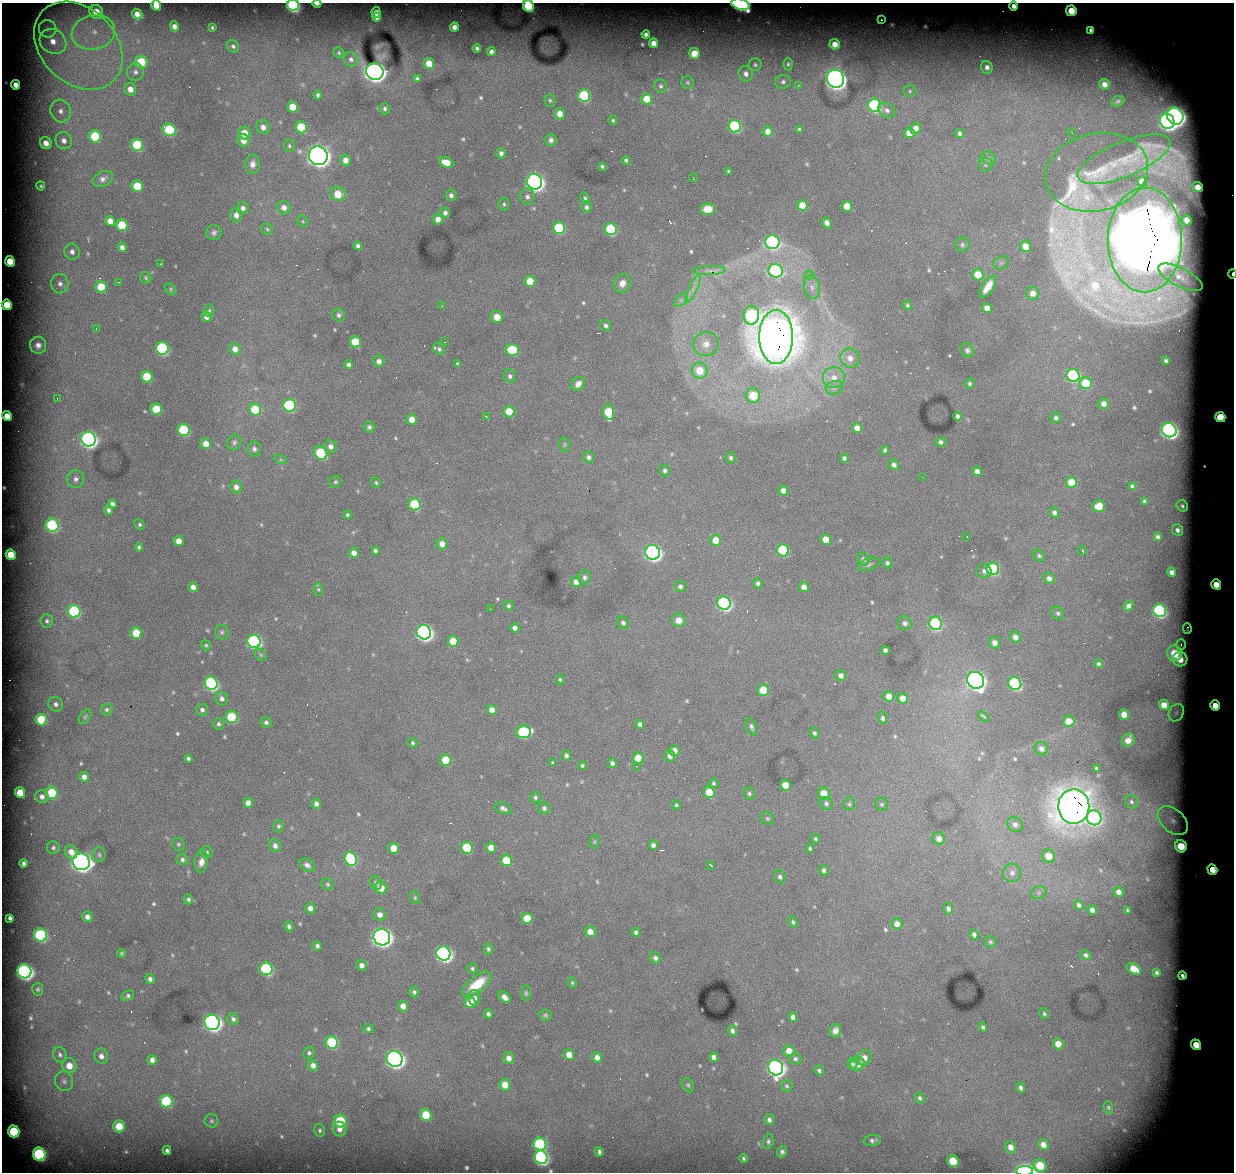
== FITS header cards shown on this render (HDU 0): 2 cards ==
NAXIS1  =                 1232 / length of data axis 1
NAXIS2  =                 1170 / length of data axis 2

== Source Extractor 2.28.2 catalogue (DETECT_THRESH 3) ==
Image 1232 x 1170 px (HDU 0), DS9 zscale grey, 1 PNG px = 1 image px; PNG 1236 x 1174 px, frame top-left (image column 1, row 1170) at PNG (2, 3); each listed source drawn as its Kron ellipse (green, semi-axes under 4 px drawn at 4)
Background 5380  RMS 34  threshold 103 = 3 sigma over >= 5 px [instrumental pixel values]
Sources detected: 617; of the 617, the 500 brightest by FLUX_AUTO listed and drawn (117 fainter detections omitted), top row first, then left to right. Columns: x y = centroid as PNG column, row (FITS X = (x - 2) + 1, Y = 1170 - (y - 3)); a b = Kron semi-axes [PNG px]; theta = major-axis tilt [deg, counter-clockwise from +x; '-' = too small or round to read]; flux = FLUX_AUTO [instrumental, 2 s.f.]
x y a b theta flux
317 4 4 2 - 1.1e+04
740 4 9 5 -17 4.0e+05
156 5 5 5 - 4.1e+04
293 5 6 5 - 4.9e+05
528 6 6 5 - 2.2e+05
1013 6 4 4 - 1.7e+04
1071 11 5 5 - 7.8e+04
96 12 7 6 - 4.0e+04
376 12 5 4 - 1.6e+04
137 14 6 5 - 2.1e+04
377 17 4 4 - 1.0e+04
881 20 3 2 - 6.5e+03
174 26 5 4 - 1.2e+04
212 27 4 3 - 3.6e+03
454 27 4 4 - 1.3e+04
48 29 9 8 - 1.3e+04
1091 30 4 4 - 8.5e+03
93 32 22 17 13 9.5e+04
646 34 4 4 - 7.8e+03
53 41 14 12 -34 4.9e+04
653 43 5 4 - 2.1e+04
835 44 5 5 - 2.4e+04
78 46 50 37 -44 3.9e+05
233 46 6 5 - 6.4e+03
477 48 4 3 - 6.0e+03
491 52 4 4 - 9.2e+03
339 53 5 5 - 4.1e+03
694 54 5 5 - 5.5e+04
351 59 8 6 -48 8.9e+03
141 62 6 6 - 1.1e+05
429 64 6 5 - 3.8e+04
788 64 6 5 - 4.5e+03
755 65 6 6 - 5.2e+03
987 67 6 5 - 1.1e+04
135 72 9 8 - 1.2e+04
375 72 9 8 - 1.8e+06
746 74 7 7 - 1.3e+04
417 79 4 3 - 5.4e+03
835 79 9 8 - 2.0e+06
688 82 6 6 - 4.7e+03
783 82 8 7 - 7.8e+03
1104 84 5 5 - 1.3e+04
16 85 5 4 - 1.9e+04
798 85 3 3 - 4.4e+03
660 86 7 6 - 6.0e+03
130 89 6 6 - 2.1e+04
910 91 6 5 - 4.9e+03
317 95 4 3 - 4.6e+03
584 96 6 6 - 2.3e+05
647 99 6 5 - 4.4e+04
550 100 6 5 - 4.2e+03
1118 101 7 5 26 5.5e+03
875 105 7 6 - 4.2e+05
293 107 5 5 - 4.7e+04
385 109 5 5 - 5.6e+03
887 110 9 6 -32 1.0e+04
61 111 11 10 - 2.4e+04
560 114 5 5 - 2.5e+04
1175 116 9 8 - 1.8e+06
613 120 5 4 - 3.8e+03
1167 121 8 7 - 1.2e+06
735 126 6 6 - 3.2e+05
263 127 7 6 - 1.6e+04
301 127 6 5 - 8.8e+04
916 128 5 5 - 1.7e+04
799 129 3 3 - 3.9e+03
169 130 7 6 - 1.9e+05
768 131 5 5 - 1.9e+04
1072 132 4 2 - 4.1e+03
244 133 6 6 - 3.8e+04
909 133 5 5 - 2.7e+04
960 133 4 3 - 5.7e+03
95 136 6 5 - 1.2e+05
243 140 6 6 - 2.4e+04
551 140 6 5 - 7.8e+03
64 141 9 8 - 1.6e+04
46 143 6 5 - 2.2e+04
137 145 6 6 - 1.8e+05
289 146 6 5 - 4.5e+03
501 153 5 4 - 8.5e+03
318 156 10 9 - 2.5e+06
988 158 8 6 -33 6.3e+03
1124 159 50 17 22 9.5e+04
345 160 6 5 - 1.9e+04
626 160 4 3 - 4.4e+03
446 162 7 5 -23 3.7e+04
252 164 10 7 88 1.5e+04
985 165 7 7 - 5.4e+03
602 166 4 3 - 4.3e+03
729 171 4 3 - 4.6e+03
1097 172 52 38 12 1.8e+05
693 178 4 2 - 4.2e+03
103 179 11 7 24 1.1e+04
1142 181 5 5 - 2.4e+04
534 182 8 7 - 1.4e+06
41 186 4 3 - 4.1e+03
137 186 6 5 - 8.1e+04
1198 187 5 5 - 2.9e+04
338 194 8 7 - 4.5e+04
451 195 6 5 - 8.0e+03
527 197 8 7 - 9.9e+03
585 198 6 4 -64 4.1e+03
504 204 6 5 - 4.8e+03
802 205 5 5 - 4.1e+04
847 206 5 5 - 4.3e+04
586 207 5 5 - 6.3e+03
243 208 6 5 - 1.0e+04
284 208 7 6 - 1.7e+04
707 209 7 6 - 3.6e+04
445 213 5 5 - 8.3e+03
236 215 7 6 - 1.5e+04
438 219 5 5 - 2.1e+04
1187 220 5 5 - 1.6e+04
110 221 5 5 - 2.4e+04
303 221 6 5 - 3.5e+03
827 223 6 4 -47 1.7e+04
122 225 6 5 - 1.0e+05
559 228 6 6 - 1.7e+05
267 229 6 5 - 4.4e+03
611 229 6 6 - 2.1e+05
214 233 7 7 - 8.1e+03
1145 240 52 37 90 3.0e+07
772 242 7 7 - 5.6e+05
962 245 7 7 - 6.4e+03
358 246 4 4 - 7.1e+03
1026 246 6 5 - 3.2e+04
122 247 5 4 - 1.2e+04
72 252 8 7 - 1.3e+04
10 261 5 5 - 7.1e+04
1001 263 8 6 28 6.6e+03
161 264 4 2 - 3.9e+03
709 270 17 4 2 1.2e+04
776 271 7 7 - 4.2e+05
1232 274 4 2 - 2.1e+04
809 275 5 4 - 6.0e+03
978 275 6 5 - 5.4e+04
1180 277 24 9 -27 2.5e+04
146 278 6 5 - 4.1e+03
530 281 5 5 - 5.6e+04
118 282 3 2 - 3.7e+03
622 283 10 8 65 1.8e+04
60 284 10 8 -78 1.5e+04
101 287 6 5 - 7.4e+04
812 287 12 8 -78 1.6e+04
988 287 13 5 56 2.9e+04
171 289 6 4 -43 3.9e+03
693 289 15 4 64 1.3e+04
1033 293 6 6 - 2.0e+04
681 300 8 5 45 7.1e+03
7 305 5 5 - 6.4e+04
907 305 4 4 - 4.4e+03
441 306 3 2 - 6.5e+03
987 308 5 4 - 2.5e+04
209 310 6 5 - 3.8e+03
338 315 6 6 - 7.8e+03
751 315 9 8 - 3.3e+05
206 317 5 5 - 1.2e+04
497 317 6 6 - 2.3e+04
606 326 6 5 - 6.4e+03
96 329 3 2 - 4.4e+03
776 337 27 17 90 1.4e+07
355 342 6 5 - 9.5e+04
445 342 3 2 - 3.6e+03
706 344 13 12 - 2.7e+04
38 345 8 8 - 1.4e+04
162 348 6 6 - 3.8e+05
235 349 6 5 - 1.7e+04
439 349 6 5 - 5.5e+03
512 350 6 6 - 1.3e+05
967 350 7 6 - 7.4e+03
850 358 10 9 - 2.4e+04
379 361 6 5 - 1.1e+04
1166 361 3 3 - 3.9e+03
457 364 4 3 - 4.8e+03
349 365 4 4 - 8.3e+03
699 370 8 7 - 5.3e+04
1073 375 7 6 - 3.7e+05
510 376 7 6 - 7.6e+03
147 377 6 5 - 1.1e+05
834 378 11 10 - 2.8e+04
969 383 5 5 - 4.6e+03
1086 383 6 6 - 7.9e+04
578 384 7 6 - 1.6e+04
834 388 9 6 16 1.0e+04
753 396 7 7 - 7.4e+04
57 398 3 2 - 4.9e+03
1104 404 5 5 - 1.7e+04
289 405 6 6 - 2.6e+05
156 409 6 5 - 9.3e+04
255 410 6 6 - 1.1e+05
509 412 5 5 - 8.9e+04
608 412 8 5 -83 9.9e+04
7 416 5 4 - 4.0e+04
957 416 4 4 - 7.6e+03
487 417 4 3 - 4.8e+03
1220 417 5 5 - 1.9e+05
1056 418 5 5 - 6.9e+03
412 419 5 5 - 2.6e+04
369 427 5 5 - 5.8e+03
857 428 5 5 - 2.8e+04
184 430 6 6 - 2.1e+05
1169 430 7 7 - 1.1e+06
88 439 7 7 - 1.1e+06
234 442 8 6 62 6.3e+03
941 442 6 4 1 8.7e+03
206 444 5 5 - 2.5e+04
564 444 7 5 89 4.2e+03
330 447 6 6 - 1.1e+04
254 449 7 7 - 7.3e+03
885 450 4 4 - 6.4e+03
321 453 7 6 - 1.7e+05
589 457 6 5 - 7.9e+03
731 458 5 5 - 5.0e+03
844 458 4 4 - 5.8e+03
281 460 6 4 -19 3.6e+03
894 465 5 5 - 1.0e+04
665 470 6 5 - 6.4e+03
977 471 5 4 - 1.7e+04
922 477 2 2 - 3.8e+03
76 479 9 8 - 1.2e+04
335 482 6 5 - 4.6e+03
1071 482 5 5 - 6.1e+04
376 483 6 4 -59 4.0e+03
1132 486 4 4 - 6.3e+03
236 487 6 5 - 1.3e+04
783 491 5 4 - 1.7e+04
1144 501 3 3 - 4.1e+03
112 504 4 4 - 1.0e+04
415 504 6 6 - 1.9e+05
1099 506 6 6 - 4.2e+04
1182 506 6 5 - 5.5e+03
108 510 5 4 - 7.2e+03
1054 513 5 4 - 9.2e+03
347 515 4 4 - 3.9e+03
140 524 6 4 -46 4.4e+03
52 525 7 6 - 3.2e+05
1178 530 6 5 - 9.9e+03
967 537 3 2 - 3.5e+03
1158 537 4 3 - 5.7e+03
826 539 5 5 - 3.8e+04
716 540 5 5 - 4.5e+04
179 541 5 5 - 2.5e+04
442 544 6 5 - 2.0e+04
139 547 4 4 - 4.5e+03
783 550 6 6 - 2.2e+05
1082 550 4 2 - 6.2e+03
375 551 4 3 - 6.1e+03
653 552 7 7 - 1.1e+06
354 553 5 4 - 1.8e+04
11 555 5 5 - 6.4e+04
1039 556 7 5 -36 4.7e+03
863 559 7 6 - 8.3e+03
887 563 5 4 - 5.4e+03
869 564 11 6 21 7.0e+03
993 569 6 6 - 2.5e+05
984 571 7 6 - 9.9e+03
1172 572 5 4 - 1.2e+04
585 577 7 6 - 7.8e+03
1049 578 6 5 - 1.2e+04
576 582 5 5 - 2.0e+04
758 583 5 4 - 6.6e+03
1216 584 5 4 - 1.3e+05
680 586 5 5 - 7.2e+03
193 587 5 4 - 1.6e+04
804 587 5 4 - 2.0e+04
318 589 6 5 - 3.7e+03
724 603 7 6 - 6.8e+05
508 606 5 5 - 5.2e+03
1128 606 5 4 - 8.5e+03
490 609 3 2 - 3.9e+03
74 611 6 6 - 2.9e+05
1159 611 6 6 - 5.1e+05
1058 613 7 6 - 5.5e+03
679 620 7 6 - 2.3e+04
47 621 7 6 - 7.3e+03
623 623 7 5 -47 6.3e+03
905 623 7 7 - 9.7e+03
935 623 7 6 - 3.3e+05
515 628 4 4 - 1.3e+04
1187 628 5 3 - 3.6e+03
222 632 7 6 - 5.4e+03
424 632 7 7 - 1.1e+06
136 633 6 5 - 6.4e+04
1015 637 6 5 - 1.5e+04
254 641 7 6 - 5.5e+05
453 641 5 5 - 4.9e+04
995 643 6 5 - 1.5e+04
206 645 5 4 - 3.7e+03
1181 645 5 5 - 4.2e+03
885 650 4 4 - 9.2e+03
1174 653 8 7 - 6.4e+04
261 655 7 5 -46 3.8e+03
1180 659 7 7 - 4.0e+04
1098 664 4 3 - 5.1e+03
841 675 6 5 - 1.2e+04
560 679 5 4 - 3.8e+03
975 680 9 8 - 1.6e+06
211 683 6 6 - 5.8e+05
1015 683 7 6 - 4.1e+05
763 690 6 5 - 7.2e+04
889 696 5 5 - 2.4e+04
902 698 5 5 - 2.4e+04
222 699 7 6 - 9.2e+03
56 704 7 7 - 9.6e+03
1164 705 5 5 - 3.2e+04
1215 705 5 4 - 1.1e+05
107 710 6 5 - 4.8e+03
202 710 6 6 - 7.7e+03
492 710 5 5 - 2.1e+04
1176 713 9 7 60 9.7e+03
1124 714 5 5 - 2.9e+04
983 716 6 3 -41 8.0e+03
85 717 8 5 54 5.0e+03
232 717 6 6 - 1.4e+05
883 718 6 4 -74 8.7e+03
41 720 6 5 - 1.2e+05
1069 721 6 5 - 3.5e+04
266 722 6 5 - 6.8e+03
218 724 6 5 - 5.7e+03
640 724 4 4 - 8.9e+03
751 727 9 5 -67 6.1e+03
524 732 7 6 - 2.4e+05
814 733 5 4 - 4.7e+03
1128 740 7 6 - 1.7e+04
413 743 5 5 - 4.2e+03
1041 749 7 6 - 1.3e+04
674 750 5 5 - 2.1e+04
566 755 5 4 - 7.5e+03
670 756 6 5 - 1.2e+04
188 758 4 3 - 4.9e+03
638 758 5 5 - 5.2e+04
446 760 5 5 - 7.7e+04
553 763 4 4 - 4.0e+03
612 763 5 4 - 7.9e+03
582 766 4 4 - 4.7e+03
636 766 2 2 - 3.8e+03
1096 768 4 3 - 4.9e+03
84 777 5 5 - 1.5e+04
713 783 5 4 - 3.9e+03
785 785 5 5 - 4.6e+04
20 792 5 5 - 5.9e+04
709 792 5 5 - 5.1e+04
52 793 6 6 - 1.2e+05
749 793 6 6 - 4.8e+03
824 793 6 6 - 3.1e+04
42 797 7 6 - 1.3e+04
535 797 5 5 - 5.1e+03
1131 802 7 6 - 5.7e+03
248 803 5 5 - 1.7e+04
826 803 7 6 - 6.9e+03
316 804 5 4 - 1.2e+04
849 804 6 5 - 5.1e+03
881 804 7 6 - 4.3e+03
676 805 4 4 - 3.8e+03
1074 806 17 15 -90 9.3e+06
503 808 9 5 -21 8.5e+03
544 808 6 5 - 6.6e+03
767 818 7 6 - 4.1e+03
1094 818 8 7 - 4.2e+05
1173 821 17 11 -42 3.3e+04
1015 824 8 7 - 1.2e+04
278 826 6 5 - 5.3e+03
815 839 5 4 - 3.8e+03
939 839 6 6 - 1.7e+04
594 842 7 5 73 3.8e+03
178 844 7 6 - 5.2e+03
653 845 5 4 - 9.2e+03
275 846 6 5 - 1.2e+04
1181 846 6 5 - 8.6e+04
53 848 6 6 - 5.9e+03
394 848 5 5 - 4.6e+04
467 848 6 5 - 1.5e+05
491 848 5 5 - 3.0e+04
810 848 3 3 - 3.6e+03
71 852 7 6 - 2.3e+04
207 852 6 5 - 4.7e+03
99 855 7 6 - 5.6e+03
1048 856 7 6 - 3.6e+04
182 859 6 5 - 6.8e+03
351 859 7 6 - 2.4e+05
507 860 6 5 - 7.5e+04
81 862 9 8 - 1.8e+06
201 862 11 7 83 1.8e+04
24 863 4 4 - 7.3e+03
307 865 8 6 -32 9.6e+03
711 865 4 2 - 4.0e+03
824 870 5 5 - 6.9e+03
1212 870 5 4 - 1.2e+05
1012 873 9 9 - 1.4e+04
780 877 6 5 - 6.4e+03
376 883 7 5 -67 6.2e+03
327 884 6 5 - 4.4e+03
381 888 6 5 - 4.0e+04
1119 892 5 4 - 1.4e+04
1039 893 8 6 20 6.9e+03
415 898 6 5 - 4.0e+03
188 899 5 4 - 5.1e+03
1079 905 5 4 - 6.5e+03
310 908 5 5 - 1.5e+04
948 909 6 5 - 6.7e+03
1092 910 5 4 - 1.3e+04
1128 910 4 3 - 4.4e+03
380 915 6 6 - 1.4e+04
87 917 5 5 - 1.3e+04
10 918 4 3 - 5.2e+03
527 918 5 5 - 6.1e+04
793 922 6 4 -65 4.5e+03
897 924 6 5 - 1.6e+04
289 926 5 4 - 6.3e+03
590 932 5 5 - 2.4e+04
636 932 4 4 - 7.3e+03
41 935 7 6 - 3.5e+05
974 935 5 4 - 6.9e+03
382 937 8 8 - 1.8e+06
990 942 6 5 - 4.3e+03
317 946 4 4 - 7.5e+03
488 949 5 4 - 4.9e+03
122 953 4 4 - 3.9e+03
443 953 7 7 - 9.7e+05
1086 955 5 4 - 6.1e+03
655 958 6 5 - 8.1e+03
362 965 5 5 - 1.4e+04
266 969 6 6 - 4.0e+05
472 969 5 5 - 5.2e+03
1134 969 8 5 -30 3.8e+04
24 971 7 6 - 1.1e+06
1157 973 4 3 - 4.6e+03
1182 976 4 3 - 7.3e+03
150 979 5 4 - 9.7e+03
572 983 5 4 - 3.5e+03
477 984 17 8 39 8.3e+04
38 989 6 5 - 4.8e+03
414 992 5 5 - 5.9e+03
526 993 8 5 88 4.6e+03
128 996 6 4 27 5.9e+03
505 997 7 4 -42 1.5e+04
474 998 8 6 -77 1.0e+04
470 1002 5 5 - 5.9e+04
403 1006 5 5 - 2.1e+04
488 1014 4 4 - 7.0e+03
1044 1014 5 4 - 4.0e+03
545 1015 6 5 - 4.6e+03
793 1017 5 4 - 1.2e+04
233 1019 6 5 - 7.8e+03
212 1022 8 7 - 1.4e+06
983 1027 4 4 - 5.8e+03
368 1029 5 4 - 5.3e+03
732 1031 5 4 - 8.8e+03
835 1031 7 5 65 1.1e+04
332 1042 6 6 - 1.9e+05
1058 1044 5 5 - 3.4e+04
1196 1045 5 4 - 1.1e+05
789 1051 6 5 - 3.3e+04
309 1053 6 5 - 5.8e+03
60 1055 8 6 -66 8.0e+03
569 1055 5 5 - 3.2e+04
101 1056 7 7 - 1.4e+04
597 1057 5 5 - 1.4e+04
714 1057 5 4 - 1.2e+04
509 1058 6 5 - 1.6e+04
864 1058 8 6 50 1.6e+04
395 1059 8 7 - 1.6e+06
795 1059 6 5 - 6.1e+03
152 1060 5 4 - 1.4e+04
852 1064 5 4 - 4.2e+03
858 1064 7 7 - 1.9e+04
313 1065 5 5 - 1.4e+04
69 1066 7 7 - 3.2e+04
776 1067 8 7 - 1.3e+06
819 1070 5 4 - 5.6e+03
64 1081 10 9 - 1.2e+04
505 1085 6 5 - 4.0e+04
688 1085 7 5 -65 4.7e+03
787 1086 6 5 - 4.6e+03
1020 1088 5 4 - 7.7e+03
920 1098 6 4 -66 5.0e+03
166 1101 6 6 - 2.4e+05
1108 1107 6 4 -73 3.6e+03
426 1115 6 5 - 1.0e+05
769 1120 5 5 - 8.2e+03
211 1121 7 6 - 5.3e+03
340 1121 6 6 - 1.3e+05
119 1126 6 5 - 5.8e+04
339 1129 7 7 - 1.5e+04
320 1130 6 5 - 4.5e+03
14 1131 6 5 - 1.8e+05
872 1140 9 5 9 7.2e+03
768 1141 8 5 75 5.9e+03
540 1144 6 6 - 3.8e+05
1043 1145 6 5 - 2.0e+04
1010 1147 6 5 - 1.8e+04
167 1150 4 4 - 6.6e+03
599 1152 5 3 - 6.2e+03
782 1152 6 5 - 7.1e+03
39 1154 6 6 - 4.2e+05
541 1157 7 6 - 7.5e+05
743 1158 4 3 - 4.0e+03
953 1161 6 5 - 1.0e+05
1040 1166 6 6 - 7.9e+04
1025 1171 8 4 1 7.5e+05
At the frame edge (FLAGS 8, measured only in part): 8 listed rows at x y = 317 4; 740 4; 156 5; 293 5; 528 6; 1013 6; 1232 274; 1025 1171
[117 fainter detections neither listed nor drawn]